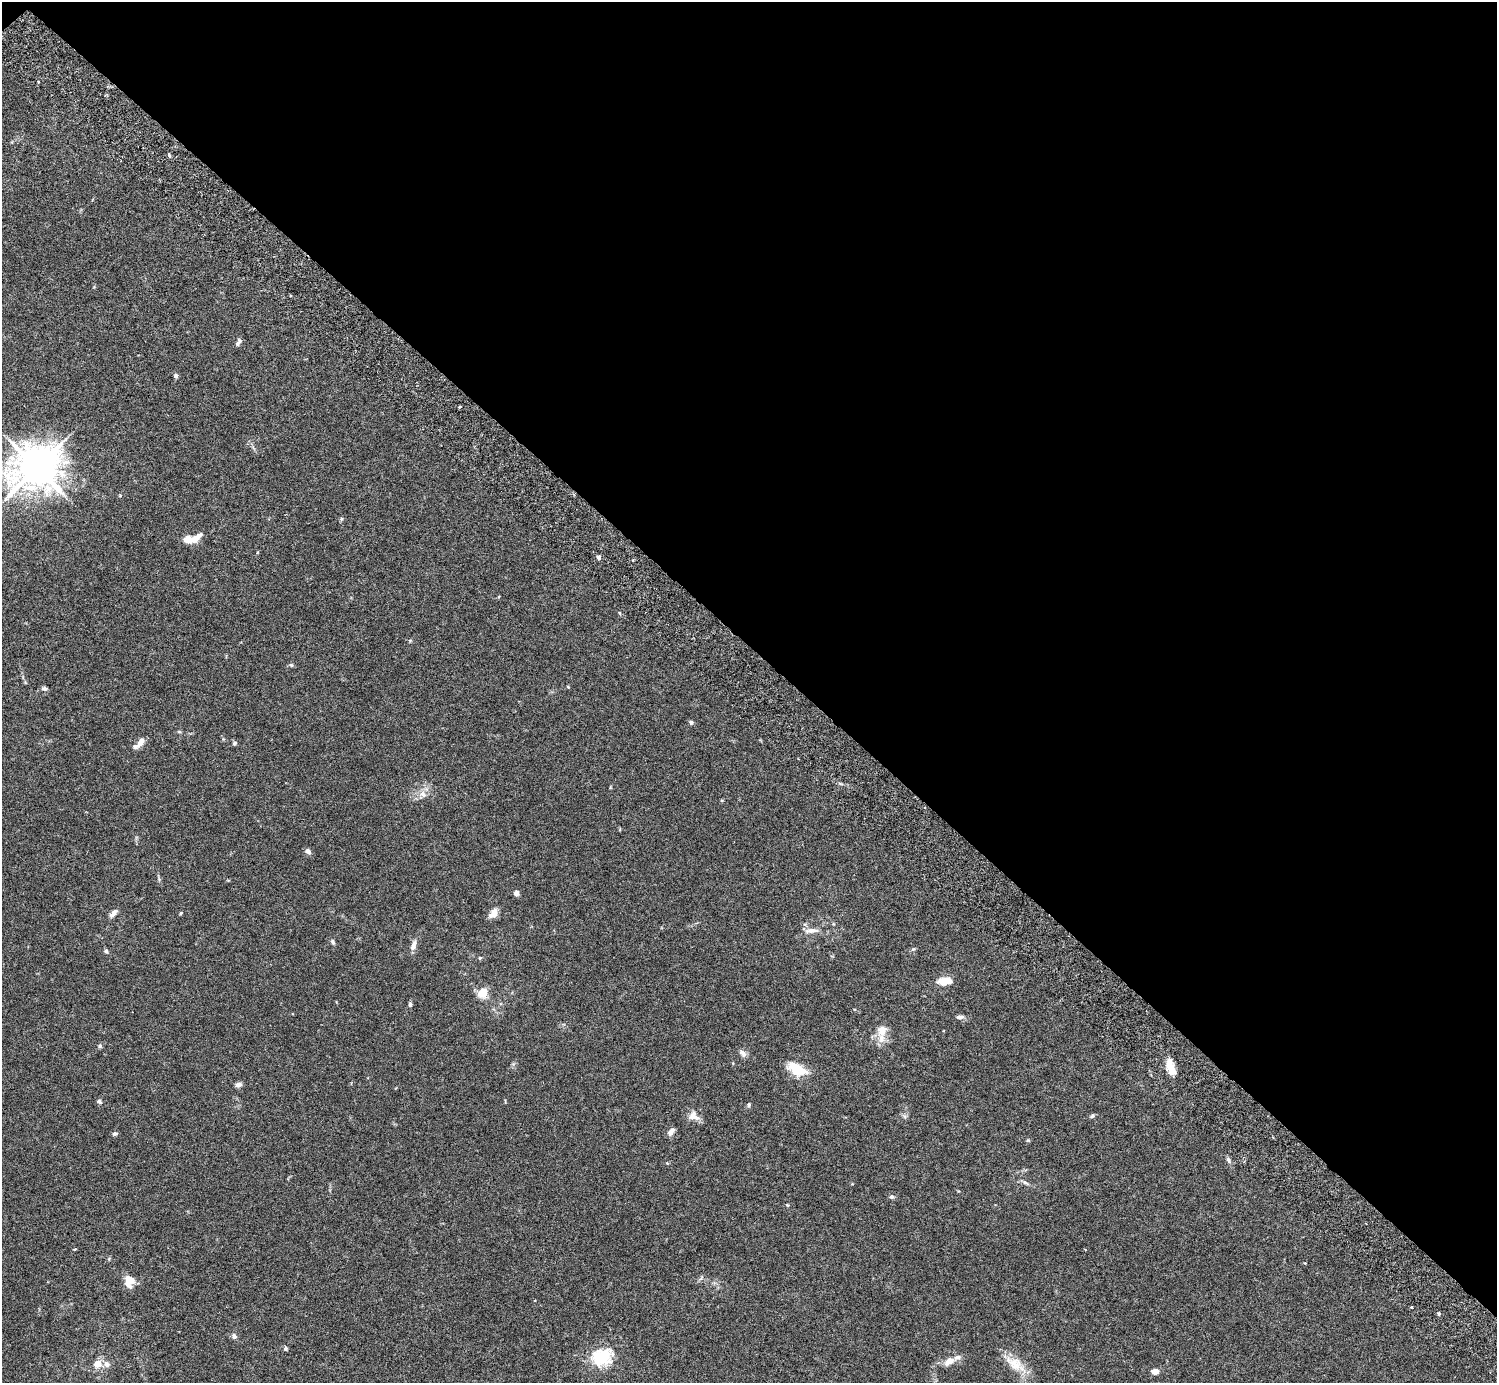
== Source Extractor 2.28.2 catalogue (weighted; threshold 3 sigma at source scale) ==
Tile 3 of 4 x 4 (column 3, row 1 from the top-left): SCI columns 3037-4531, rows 4349-5729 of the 6074 x 6074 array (HDU 1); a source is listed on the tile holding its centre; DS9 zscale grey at full resolution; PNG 1499 x 1385 px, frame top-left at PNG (2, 2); no overlay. Shown black and unused: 47% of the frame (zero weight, under 3 of 6 exposures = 3% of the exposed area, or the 3 px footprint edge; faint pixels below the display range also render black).
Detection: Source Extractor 2.28.2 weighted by HDU 2 'WHT'; one run over the whole footprint, this tile lists its part. Background 0.0146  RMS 0.002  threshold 0.00807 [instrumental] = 3 sigma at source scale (4.09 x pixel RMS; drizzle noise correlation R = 1.36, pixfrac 0.8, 0.05/0.05 arcsec/px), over >= 5 px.
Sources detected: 67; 6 inside a brighter listed object's ellipse — not listed separately; the other 61 listed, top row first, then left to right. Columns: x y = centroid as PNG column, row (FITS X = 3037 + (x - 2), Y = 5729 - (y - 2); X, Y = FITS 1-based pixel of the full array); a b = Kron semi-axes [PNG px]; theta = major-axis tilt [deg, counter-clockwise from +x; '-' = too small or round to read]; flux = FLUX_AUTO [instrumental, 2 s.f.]
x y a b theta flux
38 82 3 2 - 0.18
169 155 6 4 -65 0.23
238 342 9 4 60 0.55
176 376 7 6 - 0.31
459 407 3 3 - 0.32
36 468 17 15 27 350
341 519 5 5 - 0.25
198 535 14 7 37 0.87
188 539 11 9 -24 2
599 557 6 5 - 0.38
620 613 5 3 - 0.16
291 665 6 5 - 0.26
568 687 4 3 - 0.15
44 689 7 5 -7 0.46
691 722 5 5 - 0.38
179 732 6 4 -2 0.2
141 742 11 5 56 1.5
234 743 6 5 - 0.34
423 794 11 8 -39 1
308 851 6 5 - 0.74
516 893 5 5 - 0.77
113 913 12 6 46 0.81
181 913 5 4 - 0.18
493 913 13 8 56 1.2
812 930 17 6 4 1.2
333 942 7 5 -60 0.37
413 946 13 6 71 1
913 949 6 4 42 0.23
106 951 6 5 - 0.33
480 958 5 4 - 0.2
945 981 13 7 8 3.1
482 993 9 8 - 3
410 1005 6 4 88 0.3
960 1017 11 5 3 0.52
882 1031 15 13 71 2.1
100 1046 6 5 - 0.3
743 1053 11 7 -45 0.72
797 1069 21 11 -26 4.9
1172 1069 14 9 -86 2
238 1085 8 5 14 0.6
99 1101 6 5 - 0.43
749 1104 5 5 - 0.27
694 1116 15 11 -32 1.4
1092 1116 7 4 45 0.27
671 1132 8 5 47 1
115 1134 6 5 - 0.4
1228 1160 8 6 -70 0.44
1025 1182 12 4 -29 0.51
891 1197 6 5 - 0.38
787 1205 5 4 - 0.16
129 1280 12 9 90 2.6
1411 1307 3 2 - 0.22
1439 1314 4 4 - 0.23
234 1336 8 6 -65 0.49
285 1349 5 5 - 0.32
602 1357 28 21 18 6.7
949 1361 11 7 28 1.7
97 1364 7 6 - 2.2
107 1364 9 7 -58 0.72
1015 1364 27 15 -34 3.5
1155 1371 7 5 -1 1.4